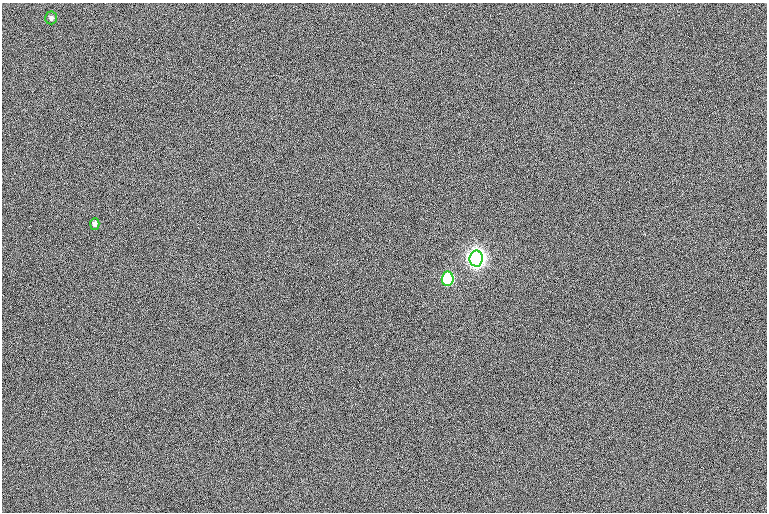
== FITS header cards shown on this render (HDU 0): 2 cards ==
NAXIS1  =                  765
NAXIS2  =                  510

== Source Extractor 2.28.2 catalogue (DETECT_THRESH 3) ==
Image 765 x 510 px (HDU 0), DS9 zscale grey, 1 PNG px = 1 image px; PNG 769 x 514 px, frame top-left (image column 1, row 510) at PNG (2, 3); each listed source drawn as its Kron ellipse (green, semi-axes under 4 px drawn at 4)
Background 1.16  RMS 12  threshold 35.3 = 3 sigma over >= 5 px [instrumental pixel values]
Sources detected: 4; all 4 listed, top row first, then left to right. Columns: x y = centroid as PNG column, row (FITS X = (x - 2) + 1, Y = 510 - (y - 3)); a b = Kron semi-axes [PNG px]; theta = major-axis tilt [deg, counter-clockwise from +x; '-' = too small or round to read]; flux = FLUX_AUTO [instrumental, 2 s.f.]
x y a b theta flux
51 18 6 5 - 1700
95 224 6 4 89 2700
476 259 8 6 83 680000
448 279 7 6 - 110000